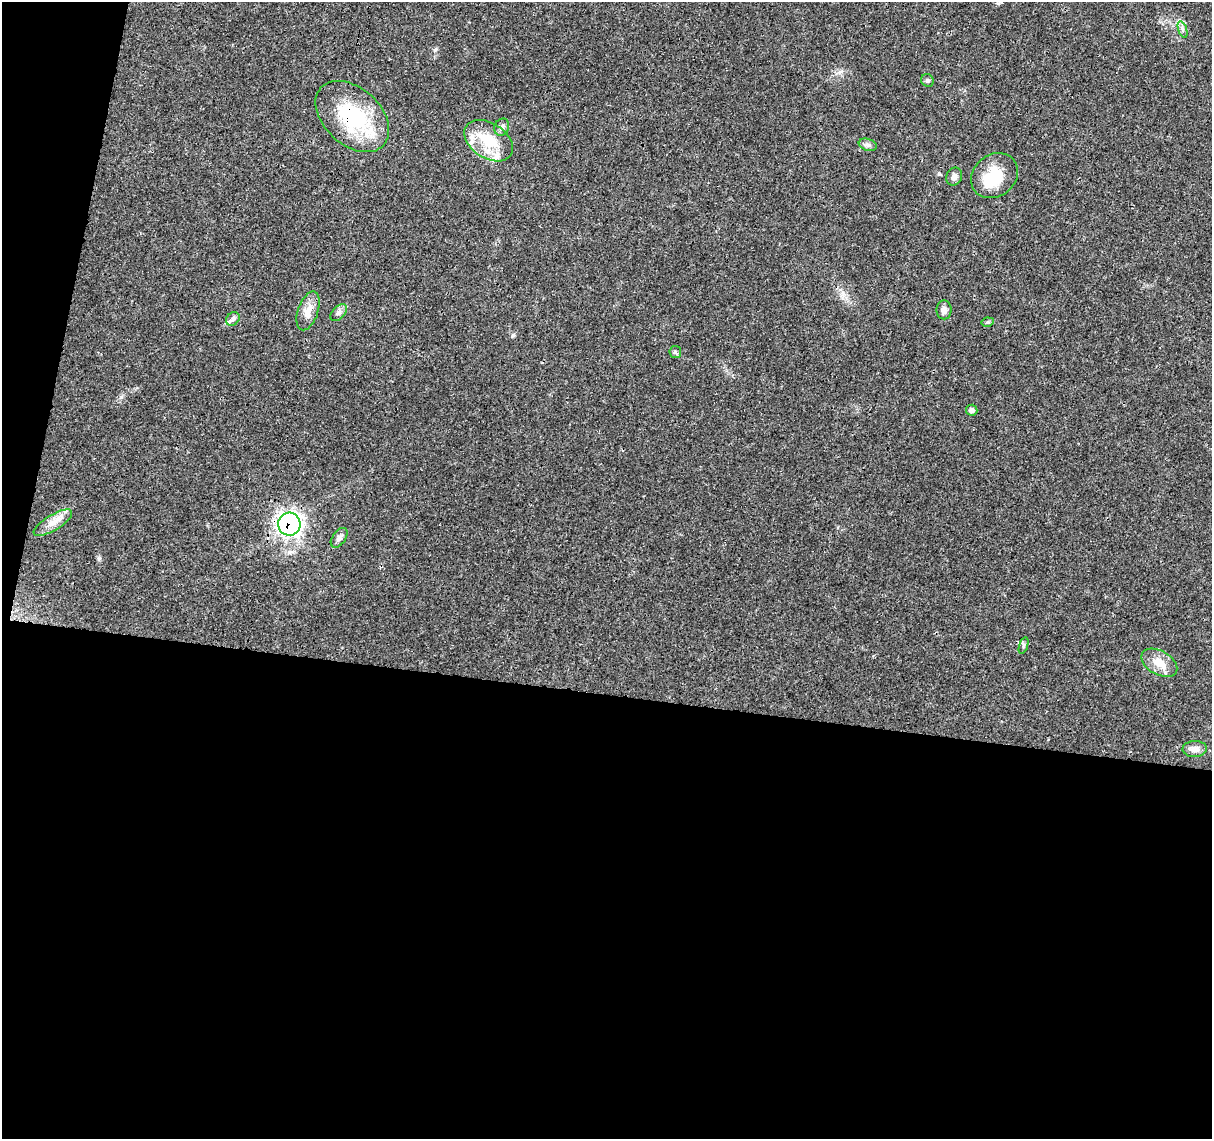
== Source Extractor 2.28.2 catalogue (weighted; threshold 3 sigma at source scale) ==
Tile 13 of 4 x 4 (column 1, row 4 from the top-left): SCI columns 6-1215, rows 226-1362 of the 4856 x 5063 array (HDU 1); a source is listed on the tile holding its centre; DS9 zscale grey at full resolution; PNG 1214 x 1141 px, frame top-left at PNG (2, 2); each listed source drawn as its Kron ellipse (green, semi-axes under 4 px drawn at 4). Shown black and unused: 42% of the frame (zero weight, under 3 of 4 exposures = <1% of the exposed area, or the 3 px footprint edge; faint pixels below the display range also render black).
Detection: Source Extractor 2.28.2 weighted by HDU 2 'WHT'; one run over the whole footprint, this tile lists its part. Background 0.0252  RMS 0.0024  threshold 0.011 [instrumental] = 3 sigma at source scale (4.5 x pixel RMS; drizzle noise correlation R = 1.50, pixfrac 1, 0.0396/0.0396 arcsec/px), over >= 5 px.
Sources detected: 24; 1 inside a brighter object's white glare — neither listed nor drawn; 2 inside a brighter listed object's ellipse — not listed separately; the other 21 listed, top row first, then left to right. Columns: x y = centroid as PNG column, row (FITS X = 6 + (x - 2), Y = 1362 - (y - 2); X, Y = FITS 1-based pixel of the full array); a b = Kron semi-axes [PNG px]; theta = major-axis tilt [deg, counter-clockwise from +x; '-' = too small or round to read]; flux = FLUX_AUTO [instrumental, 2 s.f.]
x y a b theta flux
1183 30 9 4 -71 0.57
927 80 6 6 - 0.55
352 116 42 28 -42 21
502 127 9 7 66 0.81
489 141 27 17 -33 8.2
868 145 9 6 -18 0.75
994 176 25 20 39 8
954 177 9 7 60 1.1
944 310 9 7 -90 1.2
308 311 20 10 71 2.9
339 313 10 6 46 0.81
233 319 7 6 - 0.76
988 322 6 4 11 0.35
675 352 6 5 - 0.44
972 410 5 5 - 0.82
53 523 22 7 31 2.5
289 524 11 11 - 100
339 538 11 6 55 0.94
1023 646 8 3 71 0.42
1159 663 20 12 -29 3.5
1195 749 12 8 3 1.8
Overlapping masked pixels (flux is a lower limit): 2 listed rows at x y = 352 116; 289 524
Unlisted compact peaks at least as high as the median listed source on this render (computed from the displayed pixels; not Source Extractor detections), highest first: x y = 99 558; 513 335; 121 397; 435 50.